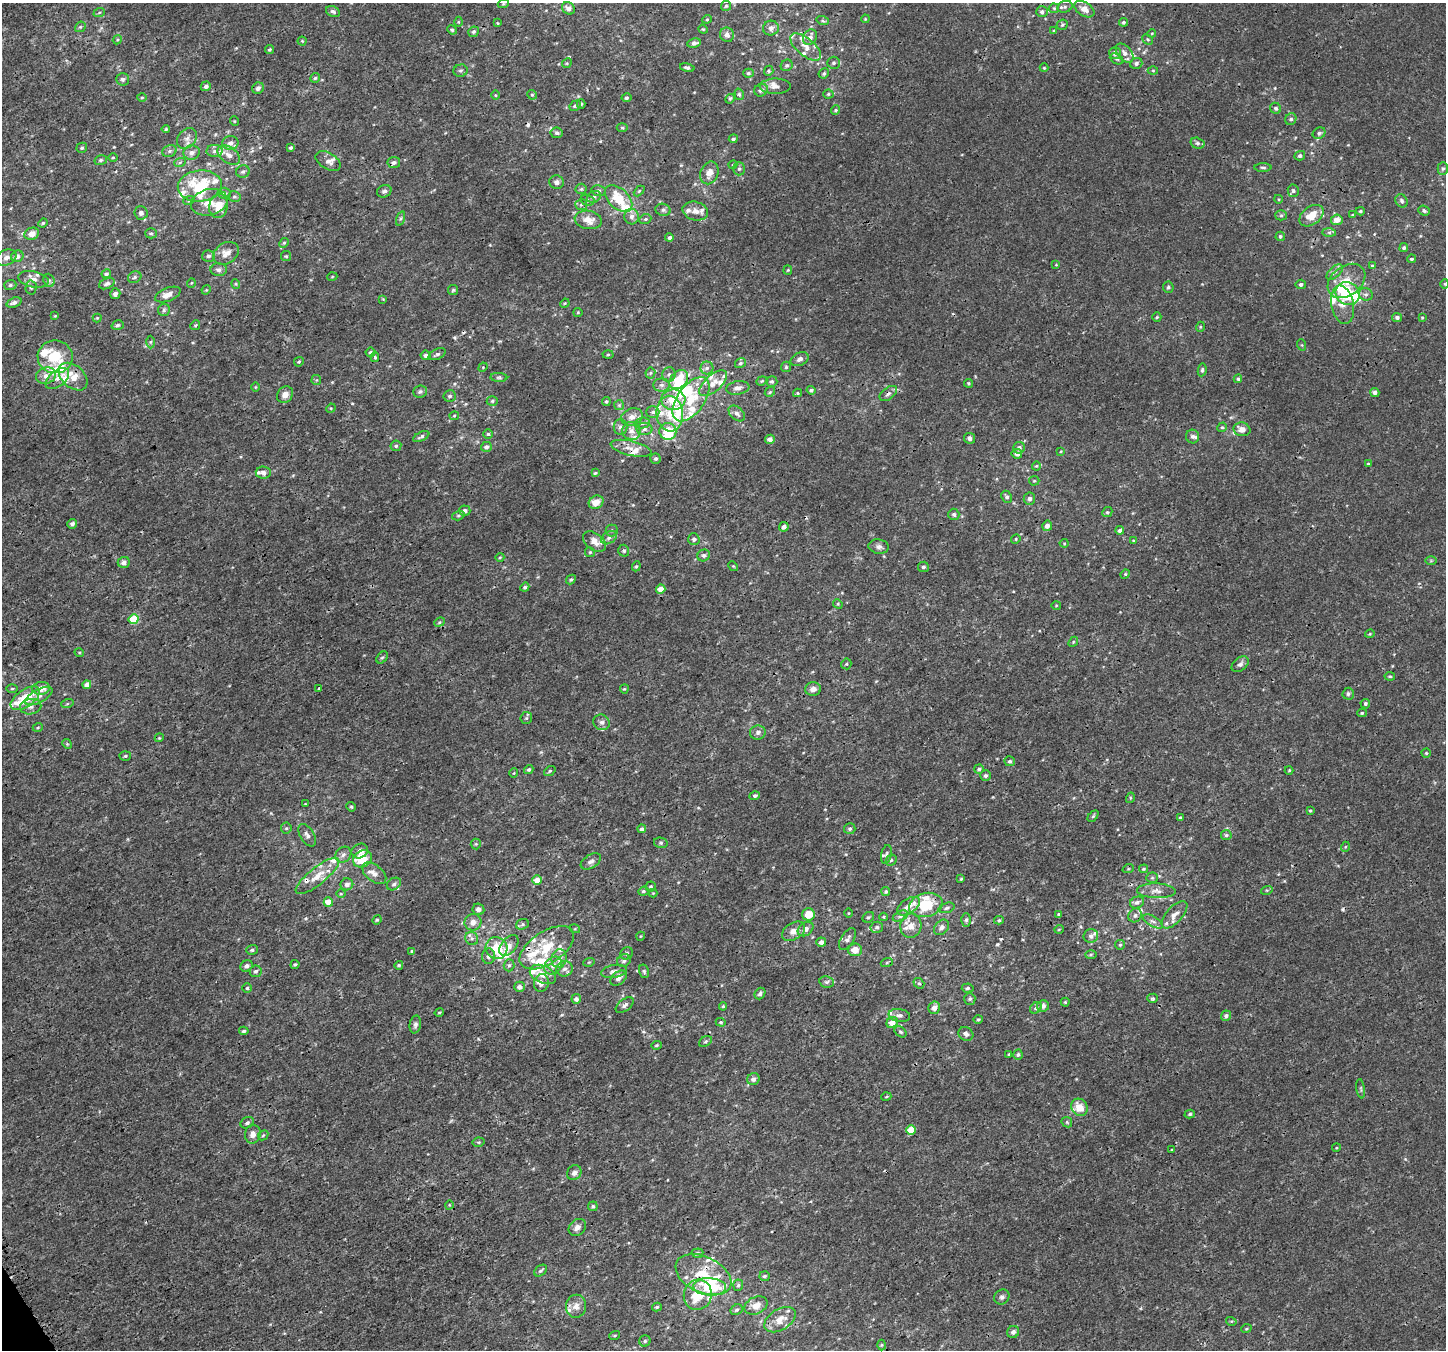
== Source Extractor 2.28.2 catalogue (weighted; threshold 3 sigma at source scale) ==
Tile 7 of 4 x 4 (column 3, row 2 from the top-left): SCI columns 3042-4485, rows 2918-4265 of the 5995 x 5869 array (HDU 1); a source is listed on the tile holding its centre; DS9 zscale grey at full resolution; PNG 1448 x 1352 px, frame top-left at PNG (2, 3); each listed source drawn as its Kron ellipse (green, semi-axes under 4 px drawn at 4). Shown black and unused: <1% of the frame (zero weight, under 3 of 4 exposures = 5% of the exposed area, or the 3 px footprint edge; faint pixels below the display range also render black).
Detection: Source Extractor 2.28.2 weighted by HDU 2 'WHT'; one run over the whole footprint, this tile lists its part. Background 4.80e-04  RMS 0.0014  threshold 0.00625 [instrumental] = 3 sigma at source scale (4.5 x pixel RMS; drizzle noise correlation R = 1.50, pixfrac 1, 0.0396/0.0396 arcsec/px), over >= 5 px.
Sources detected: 561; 5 inside a brighter object's white glare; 8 cosmic-ray / hot-pixel residue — neither listed nor drawn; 69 inside a brighter listed object's ellipse — not listed separately; the other 479 listed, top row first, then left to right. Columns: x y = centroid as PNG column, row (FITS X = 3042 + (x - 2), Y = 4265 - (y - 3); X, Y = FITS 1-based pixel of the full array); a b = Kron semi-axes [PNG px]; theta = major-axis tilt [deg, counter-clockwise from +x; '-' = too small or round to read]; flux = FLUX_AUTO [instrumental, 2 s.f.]
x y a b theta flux
503 4 5 3 - 0.14
726 6 5 5 - 0.22
1065 7 8 5 22 0.34
568 8 7 6 - 0.73
1054 8 5 4 - 0.18
1084 9 11 6 -33 1.2
333 11 7 5 -25 0.34
1042 12 6 5 - 0.36
99 13 6 3 20 0.17
707 19 4 4 - 0.15
865 19 4 3 - 0.12
823 21 6 4 -18 0.21
458 22 5 3 - 0.14
1123 22 4 4 - 0.26
497 23 4 3 - 0.11
1062 25 6 5 - 0.2
80 27 6 4 42 0.22
771 28 8 7 - 0.6
703 29 5 4 - 0.14
452 30 5 4 - 0.19
1054 31 4 3 - 0.15
473 32 6 5 - 0.27
1152 33 4 3 - 0.12
727 35 7 7 - 0.67
810 37 8 6 56 0.77
1148 39 6 4 -44 0.21
117 40 5 3 - 0.15
302 41 4 4 - 0.15
694 43 7 4 12 0.53
806 47 18 8 -40 1.3
269 50 4 4 - 0.2
1115 53 6 6 - 0.44
1125 53 11 7 -50 0.68
1117 59 7 5 -27 0.25
567 63 5 4 - 0.15
834 63 6 6 - 0.3
1136 63 6 5 - 0.41
787 65 6 5 - 0.3
687 68 7 4 -12 0.31
1044 68 4 4 - 0.14
1153 70 5 3 - 0.14
461 71 7 6 - 0.27
769 71 5 4 - 0.2
748 73 5 4 - 0.24
824 73 5 4 - 0.23
315 78 5 5 - 0.21
122 79 6 6 - 0.35
206 86 5 4 - 0.38
775 86 15 7 0 0.81
258 88 6 5 - 0.5
761 90 7 6 - 0.47
739 94 6 4 -74 0.23
828 94 5 4 - 0.2
495 95 5 3 - 0.11
532 95 5 4 - 0.2
142 98 5 3 - 0.14
626 98 5 4 - 0.28
730 99 5 4 - 0.22
581 104 5 4 - 0.17
575 106 6 4 30 0.3
1276 108 6 5 - 0.32
835 110 5 4 - 0.21
1291 119 6 5 - 0.33
234 121 5 3 - 0.11
622 128 5 3 - 0.18
166 129 4 4 - 0.16
557 133 6 5 - 0.34
1319 133 7 5 33 0.33
187 138 11 8 47 0.79
733 139 4 4 - 0.29
230 143 8 7 - 0.74
1197 143 7 5 -16 0.33
82 148 5 5 - 0.21
291 148 4 3 - 0.26
169 151 7 5 21 0.32
215 151 8 6 1 0.5
192 153 8 7 - 0.67
229 155 12 8 -35 0.94
1300 156 5 4 - 0.35
113 158 4 3 - 0.13
101 160 6 5 - 0.25
328 161 14 8 -30 0.76
180 162 6 4 19 0.2
394 163 6 5 - 0.42
733 165 4 3 - 0.15
1263 167 8 3 -1 0.22
739 169 6 5 - 0.28
1443 169 6 5 - 0.3
243 172 7 6 - 0.35
709 173 12 9 69 1.2
557 182 7 6 - 0.44
200 186 22 15 5 7
581 189 5 5 - 0.22
384 191 7 6 - 0.43
598 191 7 5 -12 0.37
639 191 6 4 45 0.19
1293 191 6 5 - 0.28
224 193 6 5 - 0.31
234 197 6 5 - 0.25
594 197 7 5 27 0.37
618 198 16 10 -43 3.7
1278 199 4 3 - 0.12
189 200 6 4 19 0.19
587 200 7 5 -16 0.27
1402 201 7 5 -60 0.35
209 202 19 13 15 1.9
581 205 6 5 - 0.29
218 206 12 9 79 2.4
663 210 7 6 - 0.33
695 211 13 9 -14 0.89
1360 211 4 3 - 0.18
1424 211 6 5 - 0.33
141 213 7 6 - 0.42
1281 215 5 5 - 0.22
1352 215 3 3 - 0.14
1311 216 13 9 37 2.3
632 217 8 7 - 0.59
401 218 7 3 71 0.22
645 219 6 5 - 0.22
588 220 14 9 -10 1.4
1337 220 6 5 - 1.2
43 223 4 4 - 0.17
1329 232 7 4 0 0.26
151 233 6 5 - 0.24
32 234 7 6 - 1.1
1280 236 5 4 - 0.24
669 238 4 4 - 0.34
284 243 5 4 - 0.19
1404 248 4 4 - 0.3
226 253 14 10 32 1.2
17 256 6 5 - 0.64
208 256 6 6 - 0.41
286 256 5 5 - 0.18
6 257 10 7 25 0.65
1411 259 4 3 - 0.19
1056 265 4 3 - 0.099
1372 266 4 4 - 0.14
219 270 8 6 2 0.44
788 270 5 4 - 0.16
1335 272 10 5 42 0.45
106 274 5 4 - 0.29
135 277 7 5 30 0.32
332 277 5 3 - 0.11
33 279 15 8 -11 1.1
49 280 7 5 -69 0.31
1346 281 21 14 37 3.2
191 283 5 3 - 0.12
107 284 8 5 23 0.45
236 284 5 3 - 0.13
1301 284 5 4 - 0.34
1445 284 5 3 - 0.12
10 285 6 5 - 0.27
31 287 7 5 88 0.32
1168 287 5 5 - 0.29
206 290 5 4 - 0.13
453 290 5 5 - 0.21
115 294 5 5 - 0.44
168 294 13 6 22 1
1348 294 12 11 - 5.3
1366 294 7 6 - 0.34
383 299 4 4 - 0.11
14 302 8 5 21 0.46
565 303 5 3 - 0.13
1342 305 19 11 -79 1.7
164 310 6 6 - 0.29
578 312 4 4 - 0.14
55 316 3 3 - 0.11
1157 317 5 4 - 0.18
1397 317 5 4 - 0.37
97 318 4 4 - 0.14
1422 318 4 4 - 0.14
118 325 6 4 16 0.25
195 325 5 4 - 0.18
1200 327 5 3 - 0.15
151 342 6 4 89 0.22
1302 345 6 3 -71 0.13
370 352 5 5 - 0.23
437 354 9 5 25 0.37
608 354 5 3 - 0.18
425 355 5 5 - 0.43
55 357 17 16 - 4.4
375 357 5 4 - 0.21
800 359 9 6 26 0.51
299 362 5 4 - 0.15
740 363 5 5 - 0.27
483 367 5 4 - 0.13
786 367 5 5 - 0.22
707 368 6 6 - 0.4
1202 370 6 4 81 0.24
650 373 5 5 - 0.21
669 374 7 6 - 0.4
46 376 10 8 16 0.84
73 377 17 11 -42 2.2
499 377 8 4 -4 0.25
57 378 14 8 40 0.94
1238 379 4 4 - 0.21
316 380 5 5 - 0.16
679 380 11 8 49 3.2
762 381 6 4 22 0.18
772 382 5 5 - 0.28
713 383 17 8 42 1.3
969 383 4 4 - 0.18
662 385 8 6 1 0.51
255 387 5 3 - 0.12
738 388 12 6 9 0.75
811 390 4 4 - 0.23
420 392 7 6 - 0.34
770 392 6 4 46 0.19
1375 392 4 4 - 0.48
797 393 4 4 - 0.14
888 393 10 6 37 0.44
285 395 9 7 49 0.86
450 396 6 5 - 0.31
691 399 25 13 54 4
673 400 12 10 -1 2.9
492 401 5 5 - 0.23
606 401 4 4 - 0.21
619 405 5 5 - 0.21
331 408 5 4 - 0.13
653 412 6 5 - 0.35
737 413 9 6 -42 0.55
670 414 18 13 -85 2.5
454 416 5 4 - 0.18
632 417 11 8 23 1
642 423 8 5 10 0.4
620 427 7 7 - 0.47
1222 427 5 4 - 0.2
644 429 8 6 -1 0.47
1242 429 8 7 - 1.2
631 431 9 8 - 0.86
668 431 8 8 - 4.7
488 434 5 4 - 0.23
1193 436 7 6 - 0.42
421 437 9 4 26 0.34
970 438 5 5 - 0.49
770 439 5 4 - 0.66
396 446 5 5 - 0.26
486 447 5 5 - 0.5
631 448 21 7 -13 1.2
1019 448 6 5 - 0.48
1061 451 4 3 - 0.12
1017 454 5 5 - 0.43
656 459 5 5 - 0.28
1368 464 4 3 - 0.15
1036 466 4 4 - 0.15
263 473 7 6 - 0.68
595 473 4 3 - 0.16
1034 481 5 5 - 0.18
1007 497 6 5 - 0.36
1029 499 6 5 - 0.38
596 502 8 6 35 1.4
465 511 5 5 - 0.45
1107 512 5 4 - 0.2
954 514 5 5 - 0.31
458 516 6 4 16 0.22
72 524 5 5 - 0.42
1047 526 5 5 - 0.71
784 527 5 4 - 0.63
612 530 6 6 - 0.29
1120 530 4 4 - 0.53
609 538 9 5 32 0.45
694 539 6 5 - 0.42
1016 539 5 4 - 0.18
1133 540 4 3 - 0.12
594 542 13 8 -37 1.1
1064 543 4 4 - 0.13
879 547 10 7 -7 0.49
624 551 6 5 - 0.26
590 552 5 4 - 0.19
704 555 6 5 - 0.34
500 557 4 3 - 0.12
1431 561 6 4 1 0.16
124 562 6 5 - 0.62
636 566 5 4 - 0.2
733 566 5 4 - 0.14
923 567 5 5 - 0.31
1125 574 5 4 - 0.17
571 580 5 4 - 0.21
525 587 5 4 - 0.28
661 589 4 4 - 1.4
838 604 5 4 - 0.16
1056 605 5 3 - 0.11
133 619 5 5 - 3.7
439 622 6 4 23 0.19
1370 634 5 3 - 0.14
1073 642 5 4 - 0.16
79 652 5 3 - 0.13
382 657 7 5 47 0.24
846 664 5 5 - 0.19
1240 664 10 6 39 0.51
1390 676 5 3 - 0.16
87 685 4 4 - 1.1
41 688 9 6 7 1.4
318 688 2 2 - 0.13
12 689 5 3 - 0.15
624 689 4 4 - 0.15
813 689 8 6 9 0.71
1348 694 6 5 - 0.27
39 696 15 6 28 0.8
25 698 17 8 35 4.3
67 704 6 4 18 0.18
1365 704 5 4 - 0.27
31 707 11 7 10 0.67
1362 713 4 4 - 0.2
526 718 6 5 - 0.23
602 722 8 7 - 0.47
38 727 5 3 - 0.14
758 732 8 7 - 0.45
159 738 4 3 - 0.13
67 744 5 4 - 0.17
1426 753 4 4 - 0.16
125 756 6 5 - 0.21
1010 761 5 4 - 0.31
529 769 5 4 - 0.24
979 769 5 4 - 0.24
1289 770 4 4 - 0.13
550 771 6 4 37 0.2
514 773 4 3 - 0.11
985 776 5 5 - 0.33
755 796 5 4 - 0.29
1130 798 5 3 - 0.14
305 804 3 2 - 0.1
351 807 5 4 - 0.18
1310 811 3 3 - 0.13
1093 816 6 4 46 0.18
1180 818 3 3 - 0.16
286 828 5 5 - 0.22
642 829 4 4 - 0.33
850 829 6 5 - 0.27
307 835 12 7 -58 0.58
1226 835 5 5 - 0.26
661 843 7 5 -14 0.28
476 844 5 5 - 0.18
1345 847 5 3 - 0.12
360 851 8 7 - 0.62
343 855 8 7 - 0.52
886 855 9 5 79 0.31
362 859 10 8 32 4
891 860 6 5 - 0.22
591 861 11 6 32 0.54
1128 869 6 3 18 0.15
1144 869 4 3 - 0.17
374 873 14 8 -39 0.95
317 876 27 8 39 2.1
1152 878 5 5 - 0.23
961 879 4 3 - 0.14
537 880 5 5 - 1.4
347 884 6 6 - 0.63
394 884 7 5 34 0.35
651 886 5 5 - 0.22
1267 890 6 4 17 0.17
643 891 5 4 - 0.25
1156 891 19 7 -2 0.96
886 892 4 4 - 0.24
653 893 4 4 - 0.12
341 894 5 3 - 0.13
328 902 4 4 - 1.9
1137 902 7 5 23 0.42
926 905 17 12 13 5
908 906 13 7 33 1.1
947 908 8 5 19 0.33
478 909 6 5 - 0.61
848 913 4 3 - 0.11
808 914 6 6 - 2.1
1059 915 3 3 - 0.26
1135 915 7 6 - 0.46
1174 915 17 8 48 1.1
900 916 8 4 25 0.37
868 917 6 5 - 0.25
884 917 4 4 - 0.15
377 920 5 4 - 0.14
966 920 6 5 - 0.26
999 920 5 4 - 0.19
1153 921 11 5 -29 0.47
473 922 8 8 - 0.85
522 924 6 5 - 0.26
911 926 12 10 76 1.2
877 927 6 5 - 0.34
942 927 9 6 45 0.54
575 929 5 3 - 0.13
806 929 8 6 38 0.79
1059 929 5 3 - 0.11
794 931 12 8 31 1.1
641 936 4 3 - 0.1
1091 936 7 6 - 0.4
472 938 7 6 - 0.37
847 939 12 6 58 0.54
821 942 5 4 - 0.65
509 945 12 7 51 0.82
1120 945 5 4 - 0.19
496 948 11 10 - 3.3
547 948 31 16 34 5.3
252 950 6 5 - 0.31
855 950 7 6 - 1.3
412 951 4 4 - 0.13
627 953 6 6 - 0.31
1091 955 6 4 2 0.16
488 956 8 6 86 0.45
559 959 9 7 81 0.93
624 961 7 6 - 0.37
589 962 6 3 18 0.14
887 962 6 4 20 0.18
295 964 4 3 - 0.24
399 965 4 4 - 0.22
509 965 6 5 - 0.3
246 966 6 5 - 0.48
553 966 10 8 45 0.86
564 969 8 7 - 0.68
256 971 6 5 - 0.34
614 971 13 6 10 0.59
644 971 7 5 -75 0.22
543 974 14 8 -25 1.6
618 978 9 6 41 0.63
827 982 7 5 -11 0.33
541 983 9 7 73 0.61
919 983 5 4 - 0.25
520 987 5 5 - 0.7
247 988 5 5 - 0.21
968 988 6 4 5 0.24
760 993 6 5 - 0.4
1153 998 5 4 - 0.24
576 999 5 4 - 0.52
970 999 6 5 - 0.3
1065 1002 4 4 - 0.15
625 1005 10 5 39 0.46
723 1006 4 4 - 0.19
1043 1006 6 5 - 0.58
934 1008 6 5 - 0.79
1036 1008 6 5 - 0.35
439 1012 5 3 - 0.17
899 1015 11 6 -8 0.57
1226 1016 5 5 - 0.43
978 1019 4 4 - 0.16
721 1022 5 4 - 0.16
892 1023 6 5 - 1.4
415 1024 9 5 79 0.48
244 1031 5 3 - 0.26
900 1032 7 4 -40 0.21
966 1034 8 6 -34 0.47
705 1041 7 5 33 0.25
656 1045 5 4 - 0.17
1009 1054 3 3 - 0.14
1018 1055 5 4 - 0.27
753 1079 6 5 - 0.5
1361 1089 10 3 -81 0.2
886 1097 5 3 - 0.13
1079 1107 9 7 -52 2.1
1190 1114 5 4 - 0.23
1067 1122 6 4 -46 0.19
247 1123 7 5 28 0.36
911 1130 5 5 - 3.5
253 1134 9 7 79 0.83
263 1135 6 4 44 0.19
479 1142 6 4 11 0.19
1336 1148 4 3 - 0.12
1172 1150 3 3 - 0.12
574 1173 8 7 - 0.54
449 1205 4 3 - 0.11
593 1206 4 4 - 0.19
577 1227 9 7 44 0.66
697 1253 6 4 5 0.29
541 1271 7 5 39 0.26
703 1275 29 18 -25 5.3
764 1276 5 5 - 0.29
738 1285 6 5 - 0.26
710 1287 16 8 -3 7
698 1295 15 14 - 4.9
1002 1297 8 7 - 0.37
756 1305 12 8 24 1.2
576 1306 11 10 - 0.97
657 1307 5 4 - 0.23
736 1310 6 5 - 0.29
780 1320 17 10 32 1.8
1231 1321 5 3 - 0.14
1246 1329 5 3 - 0.14
1013 1332 6 5 - 0.41
615 1335 5 3 - 0.13
645 1341 6 5 - 0.26
882 1345 5 3 - 0.15
Overlapping masked pixels (flux is a lower limit): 8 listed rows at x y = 806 47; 73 377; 679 380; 888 393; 1156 891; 926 905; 703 1275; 710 1287